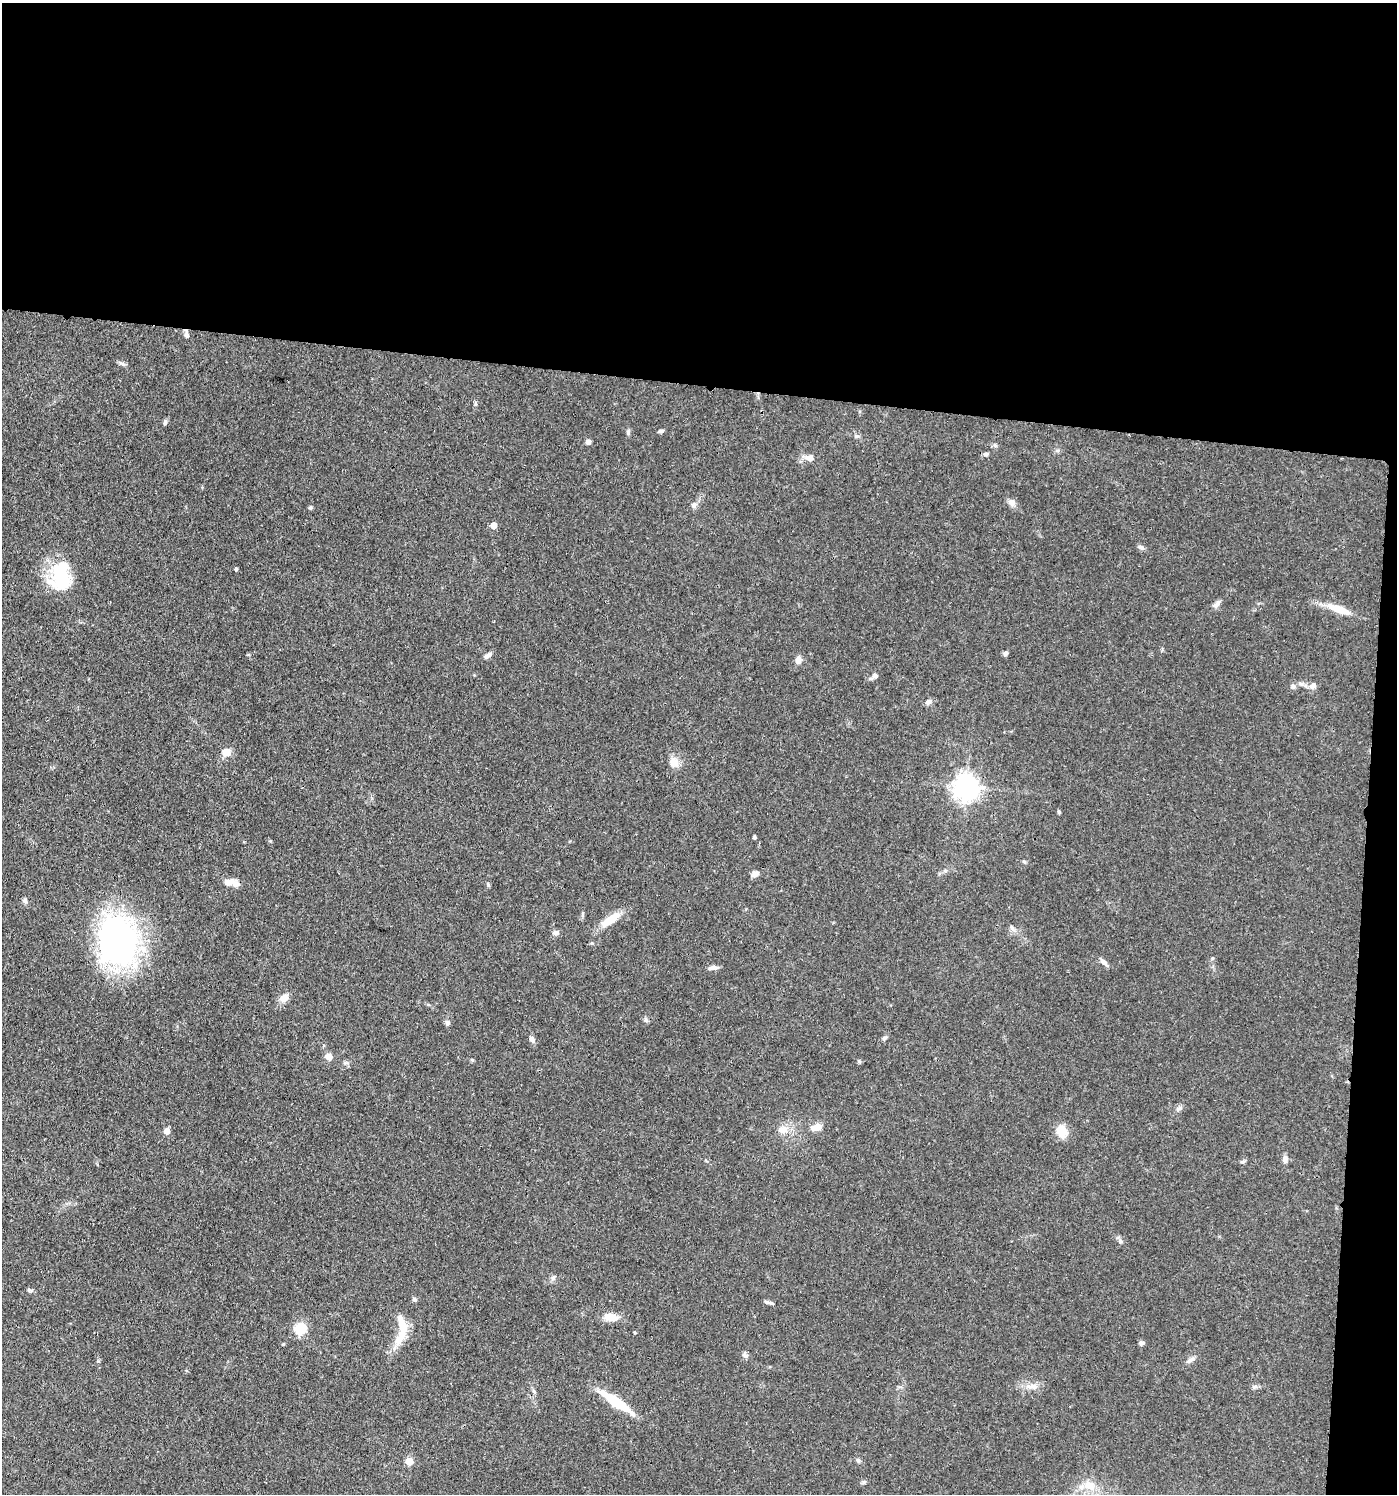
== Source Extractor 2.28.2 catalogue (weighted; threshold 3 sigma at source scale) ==
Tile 3 of 3 x 3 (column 3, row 1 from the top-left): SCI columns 3073-4467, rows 3060-4551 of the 4642 x 4621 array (HDU 1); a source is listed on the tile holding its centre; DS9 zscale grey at full resolution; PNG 1399 x 1496 px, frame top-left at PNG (2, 3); no overlay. Shown black and unused: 28% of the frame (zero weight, under 3 of 4 exposures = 9% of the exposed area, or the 3 px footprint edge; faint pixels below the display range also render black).
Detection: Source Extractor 2.28.2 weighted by HDU 2 'WHT'; one run over the whole footprint, this tile lists its part. Background 0.126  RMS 0.0054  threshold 0.0244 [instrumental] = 3 sigma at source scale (4.5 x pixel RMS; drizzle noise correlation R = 1.50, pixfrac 1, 0.05/0.05 arcsec/px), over >= 5 px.
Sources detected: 78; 1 cosmic-ray / hot-pixel residue — not listed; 3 inside a brighter listed object's ellipse — not listed separately; the other 74 listed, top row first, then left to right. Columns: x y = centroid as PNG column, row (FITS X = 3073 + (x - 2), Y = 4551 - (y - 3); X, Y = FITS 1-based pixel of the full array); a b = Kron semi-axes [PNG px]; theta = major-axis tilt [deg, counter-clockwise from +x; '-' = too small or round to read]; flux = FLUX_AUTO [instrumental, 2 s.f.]
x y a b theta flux
187 335 10 6 -82 1.8
123 364 7 4 -19 1.1
475 404 7 4 -90 0.86
165 422 7 4 76 1.2
661 431 7 4 12 1.1
628 432 9 3 -78 0.96
588 442 5 5 - 2.2
986 454 6 5 - 1.2
809 458 10 7 -16 3.6
1012 503 9 7 -17 2.3
694 505 7 7 - 1.7
310 508 4 4 - 1.1
494 525 5 5 - 6.1
1141 547 8 6 -21 1.6
236 569 4 3 - 1
61 575 38 23 -83 29
1216 604 11 6 47 2.2
1339 609 31 9 -19 10
1005 653 6 5 - 1.6
488 655 12 5 40 2
798 660 9 7 75 2.9
875 676 8 6 0 1.6
1301 684 9 6 -1 2.1
1313 686 9 8 - 2.8
929 702 10 7 13 1.9
226 752 11 10 - 4.6
674 762 14 12 -32 4.6
966 787 8 8 - 520
1059 812 6 4 -59 0.68
754 837 4 4 - 0.78
1024 862 6 4 -2 0.71
755 874 10 6 34 2.9
229 882 18 8 0 4.9
488 885 6 4 -70 0.78
25 901 7 5 -69 1.2
610 920 27 10 36 9.1
1012 928 8 6 -72 1.5
556 933 9 6 0 1.8
118 941 56 43 -85 140
1104 963 16 5 -45 2.1
713 968 11 5 8 2.3
284 998 11 9 25 4.1
646 1020 6 5 - 1
447 1023 7 6 - 1.4
884 1038 8 5 28 1
532 1039 8 6 -66 2.2
329 1057 7 6 - 4.3
859 1061 6 4 -20 0.71
1179 1109 8 4 45 1.3
817 1127 15 9 19 4.2
783 1130 12 11 - 4.9
167 1131 5 5 - 4.4
1062 1131 12 10 -65 9.8
1285 1159 9 6 89 2.5
1243 1162 8 4 1 0.89
1120 1241 6 6 - 1.2
553 1277 7 5 78 1.2
30 1290 10 4 -17 0.98
414 1299 6 5 - 1.1
767 1302 8 6 -1 1.3
611 1317 13 8 -7 8.2
402 1326 25 12 -83 9.7
300 1329 6 5 - 46
1142 1343 6 5 - 1.5
283 1344 4 3 - 0.52
745 1355 8 6 -52 1.4
1191 1360 14 4 32 1.8
1254 1386 8 5 19 1.2
1033 1387 13 6 4 3.3
534 1391 7 4 -70 0.93
616 1402 35 8 -35 24
858 1460 6 5 - 1
409 1461 5 5 - 13
1089 1485 16 12 -39 7.8
Unlisted compact peaks at least as high as the median listed source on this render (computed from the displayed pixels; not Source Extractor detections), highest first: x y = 98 1361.